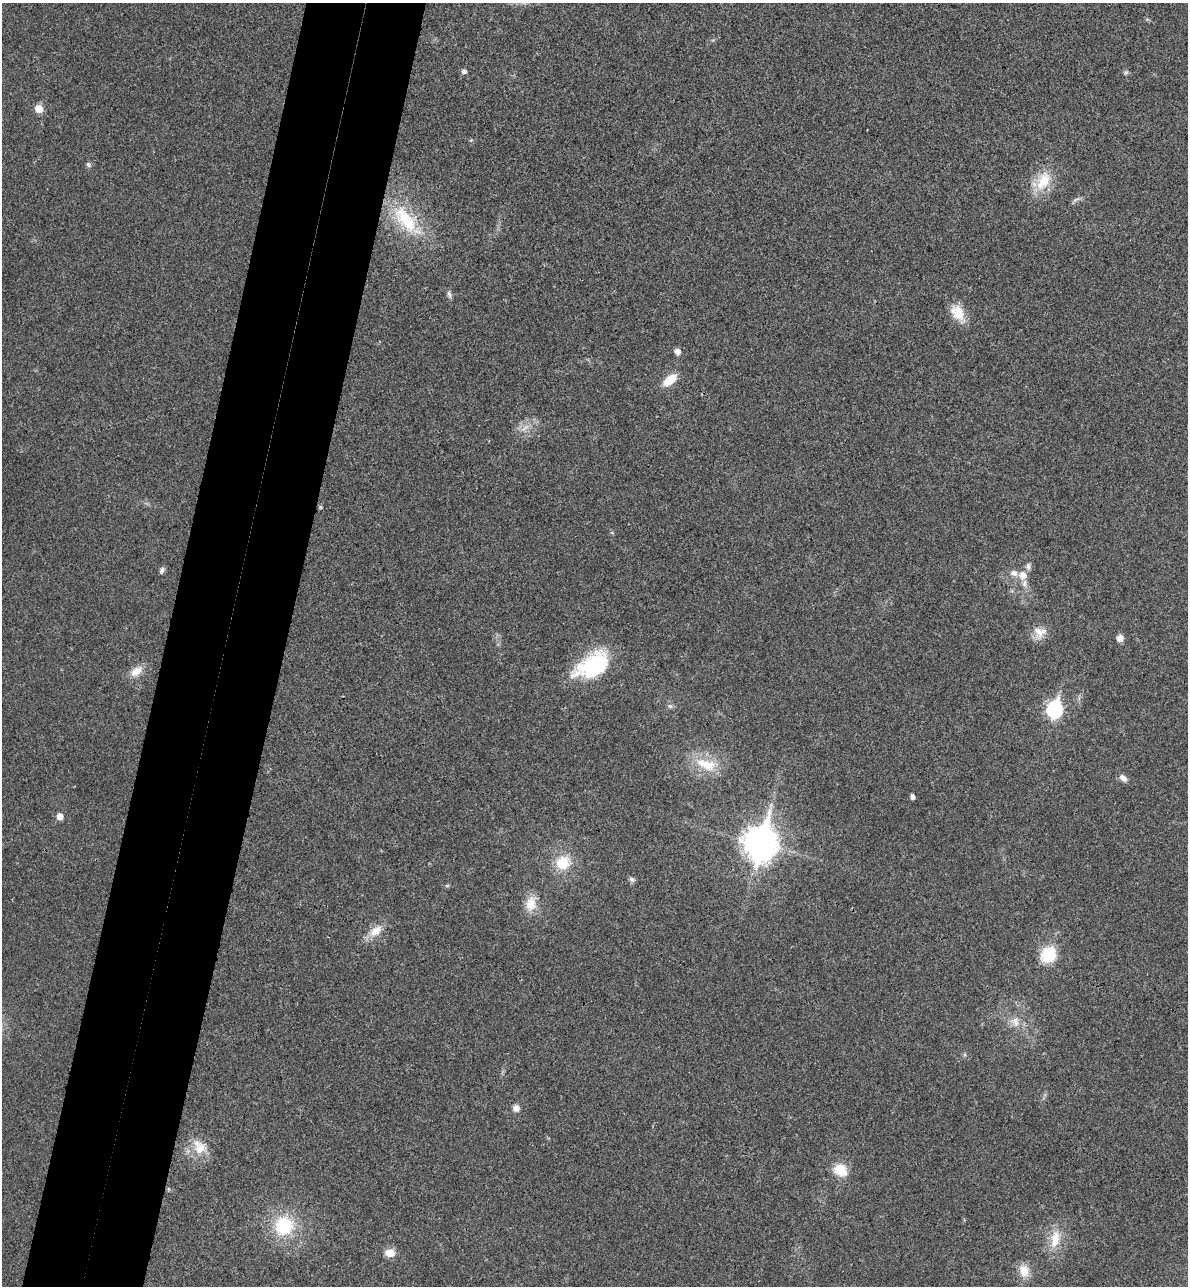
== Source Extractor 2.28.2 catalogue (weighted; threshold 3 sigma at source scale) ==
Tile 7 of 4 x 4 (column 3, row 2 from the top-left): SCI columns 2556-3741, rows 2592-3875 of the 5234 x 5179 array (HDU 1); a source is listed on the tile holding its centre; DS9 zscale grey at full resolution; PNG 1190 x 1288 px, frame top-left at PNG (2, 3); no overlay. Shown black and unused: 10% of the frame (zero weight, under 3 of 4 exposures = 6% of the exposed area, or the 3 px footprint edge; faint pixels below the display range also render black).
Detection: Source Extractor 2.28.2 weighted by HDU 2 'WHT'; one run over the whole footprint, this tile lists its part. Background 0.0229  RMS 0.0045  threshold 0.0203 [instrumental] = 3 sigma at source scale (4.5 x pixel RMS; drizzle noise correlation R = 1.50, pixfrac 1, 0.05/0.05 arcsec/px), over >= 5 px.
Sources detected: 47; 3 inside a brighter listed object's ellipse — not listed separately; the other 44 listed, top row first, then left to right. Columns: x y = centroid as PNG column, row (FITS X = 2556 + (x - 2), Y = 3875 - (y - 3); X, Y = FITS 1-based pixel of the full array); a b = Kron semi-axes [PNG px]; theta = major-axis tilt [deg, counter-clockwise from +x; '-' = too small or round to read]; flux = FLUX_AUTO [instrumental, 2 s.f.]
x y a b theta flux
1147 19 6 4 -19 0.62
464 71 5 5 - 1.7
1126 72 7 6 - 0.93
39 109 6 6 - 9.1
88 164 7 6 - 1
1043 181 28 18 61 14
1076 200 15 4 29 1.4
406 220 55 22 -50 29
449 295 11 5 -70 1.3
958 313 24 13 -57 8.6
677 352 7 6 - 2.3
670 380 16 9 40 8.7
525 428 17 6 35 3.4
320 507 6 4 -89 0.56
612 533 6 4 -20 0.51
1028 566 9 7 80 1.8
162 570 8 5 65 1.3
1023 575 11 10 - 4.2
1040 632 17 17 - 5.8
1120 638 9 8 - 2.3
592 665 40 22 29 39
136 671 15 10 37 5.6
670 706 7 6 - 1.2
1055 709 9 7 80 91
706 764 34 16 -18 13
1123 778 11 7 -43 2.3
912 796 5 4 - 1.9
60 816 6 5 - 4
760 843 13 10 80 830
563 863 17 15 43 13
632 879 8 6 -20 1.3
447 886 6 4 2 0.62
531 904 20 13 79 7.7
376 931 19 11 39 6.3
1048 954 17 15 52 16
1015 1021 15 11 -75 4.6
516 1108 8 8 - 2.5
200 1149 22 16 34 8.8
840 1170 15 13 -27 9.8
169 1189 5 3 - 0.47
284 1226 21 21 - 26
1055 1239 27 13 78 10
390 1253 11 8 -7 5.2
1024 1271 15 11 -73 6.9